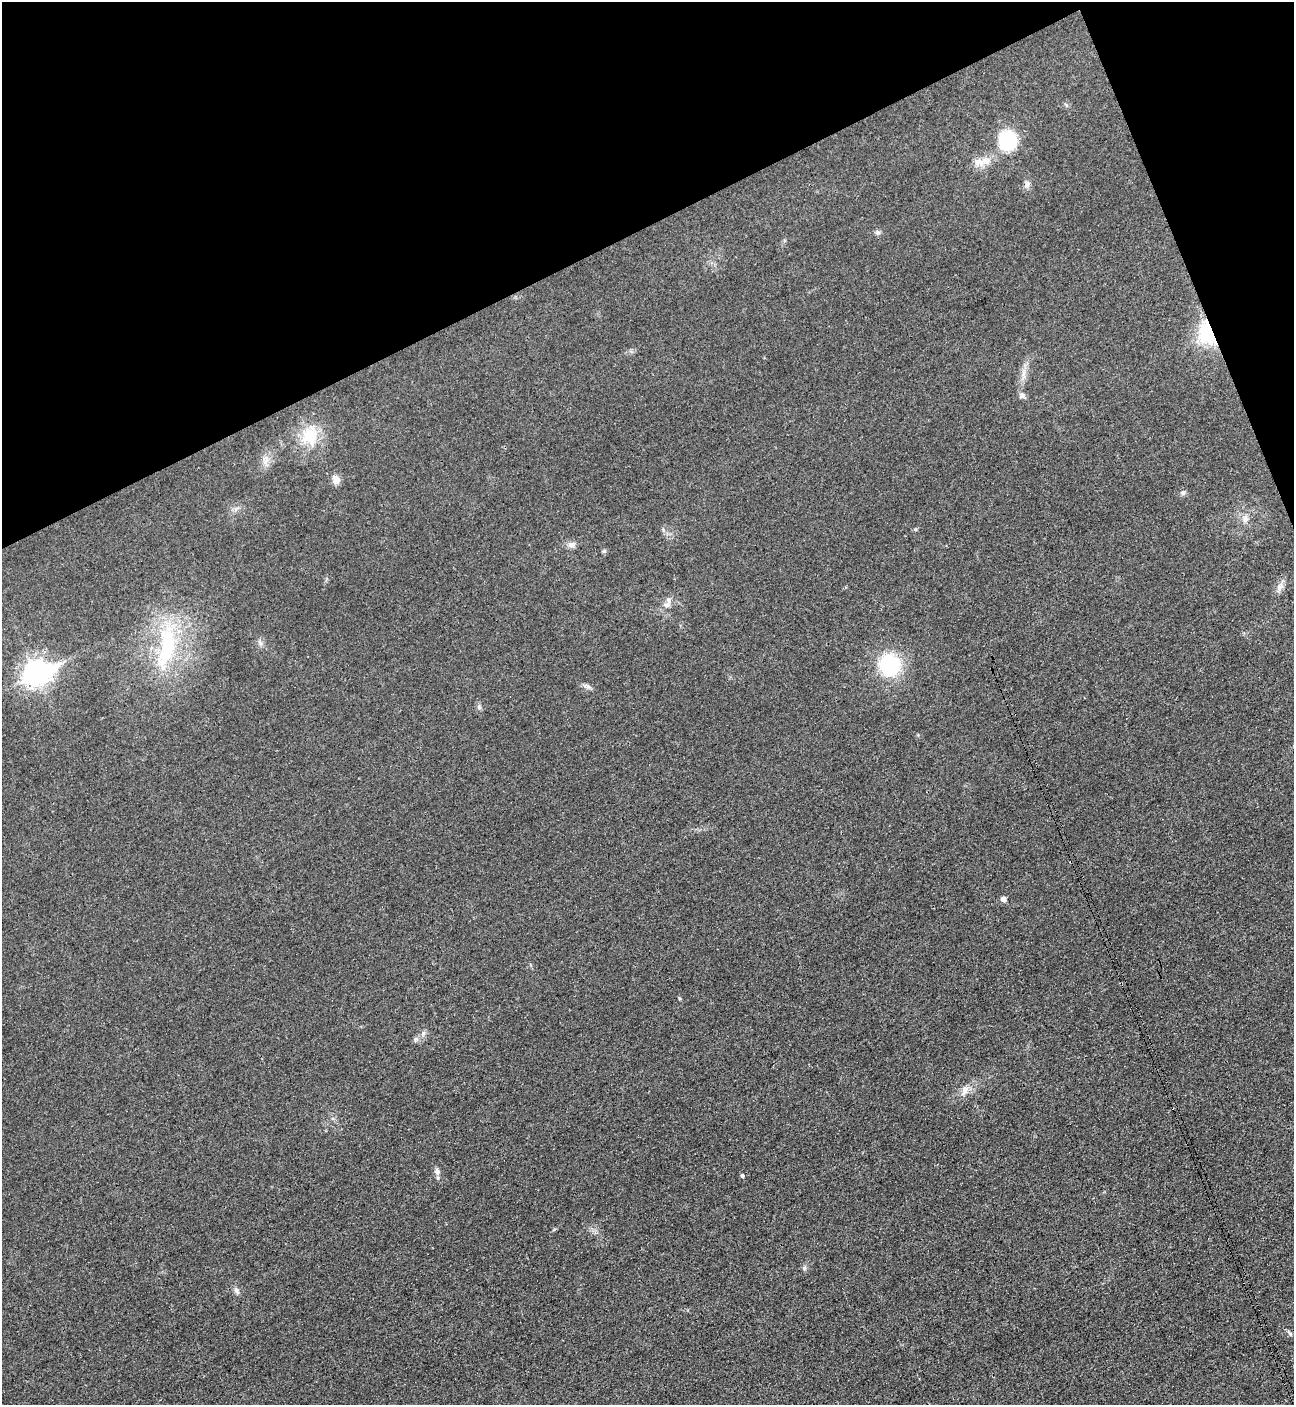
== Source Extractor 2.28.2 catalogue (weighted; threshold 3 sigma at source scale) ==
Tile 3 of 4 x 4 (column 3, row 1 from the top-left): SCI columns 2744-4035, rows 4232-5634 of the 5627 x 5645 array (HDU 1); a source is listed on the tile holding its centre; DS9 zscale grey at full resolution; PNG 1296 x 1407 px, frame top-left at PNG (2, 2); no overlay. Shown black and unused: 20% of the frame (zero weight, under 3 of 4 exposures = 1% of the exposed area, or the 3 px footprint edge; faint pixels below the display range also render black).
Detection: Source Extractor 2.28.2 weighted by HDU 2 'WHT'; one run over the whole footprint, this tile lists its part. Background 0.035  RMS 0.0048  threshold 0.0217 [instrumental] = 3 sigma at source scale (4.5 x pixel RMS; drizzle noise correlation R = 1.50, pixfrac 1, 0.05/0.05 arcsec/px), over >= 5 px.
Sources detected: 30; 2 cosmic-ray / hot-pixel residue — not listed; the other 28 listed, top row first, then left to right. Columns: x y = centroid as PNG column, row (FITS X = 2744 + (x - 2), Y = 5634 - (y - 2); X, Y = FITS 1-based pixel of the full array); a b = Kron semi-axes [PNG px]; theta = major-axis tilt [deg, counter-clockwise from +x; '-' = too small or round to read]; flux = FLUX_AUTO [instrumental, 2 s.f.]
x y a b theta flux
1007 141 16 15 - 36
979 162 18 11 -11 5.3
1027 184 10 7 81 1.9
877 232 8 6 0 1.1
1209 333 8 7 - 240
1022 395 9 7 -48 1.7
310 436 26 21 72 16
336 480 12 9 -70 2.9
1183 493 7 7 - 1.3
1245 519 9 8 - 2.4
571 545 12 7 15 2.1
604 551 5 5 - 0.85
1279 588 12 6 85 2.3
666 605 9 6 -1 1.9
260 643 8 4 -53 1.2
167 647 65 21 79 43
889 665 18 17 - 42
37 673 12 9 21 340
588 686 9 5 -20 1.4
479 707 7 5 -46 1
1003 899 5 5 - 2.4
423 1033 8 5 46 1.2
965 1090 15 7 69 3.1
437 1171 9 6 -71 1.6
742 1176 3 3 - 3.3
804 1268 6 5 - 0.89
236 1291 11 6 -62 1.6
1290 1333 10 3 -40 0.91
Overlapping masked pixels (flux is a lower limit): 1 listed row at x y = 1209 333
Unlisted compact peaks at least as high as the median listed source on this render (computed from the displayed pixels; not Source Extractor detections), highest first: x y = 416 1039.